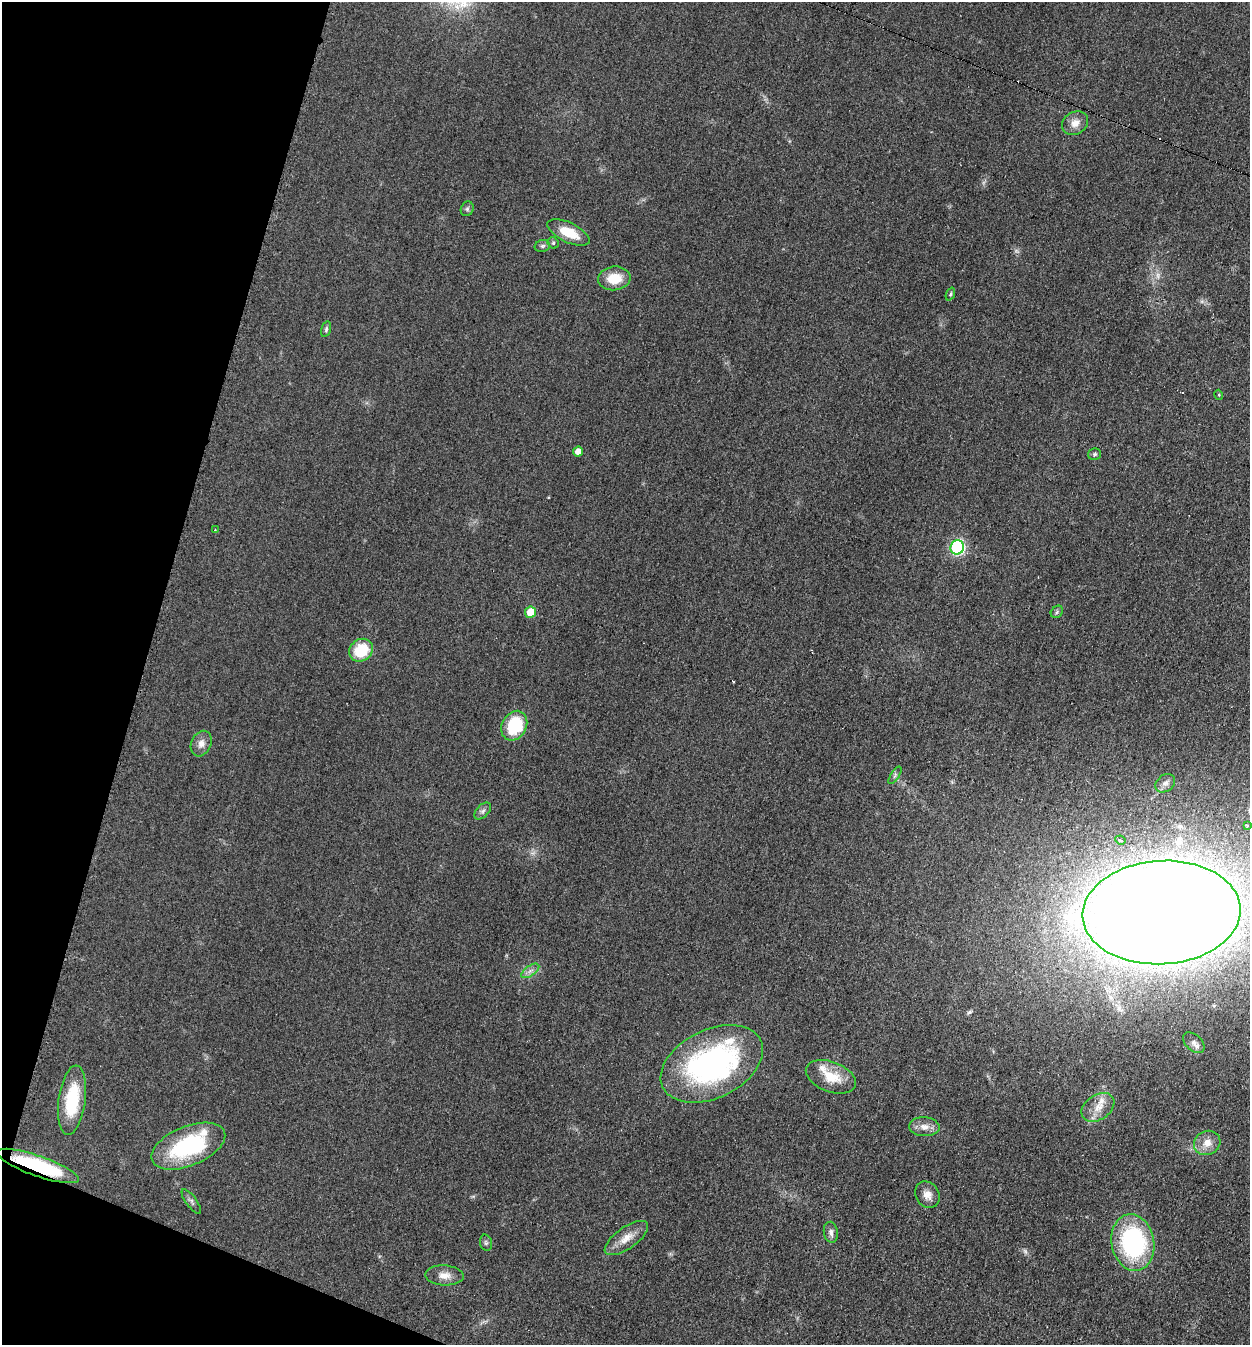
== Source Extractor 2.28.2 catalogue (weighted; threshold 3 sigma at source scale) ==
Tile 9 of 4 x 4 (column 1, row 3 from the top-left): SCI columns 281-1528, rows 1343-2685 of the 5413 x 5374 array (HDU 1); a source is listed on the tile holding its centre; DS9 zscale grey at full resolution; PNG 1252 x 1347 px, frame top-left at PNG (2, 2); each listed source drawn as its Kron ellipse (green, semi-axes under 4 px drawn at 4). Shown black and unused: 14% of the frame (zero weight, under 2 of 3 exposures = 2% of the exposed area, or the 3 px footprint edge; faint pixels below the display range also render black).
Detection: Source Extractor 2.28.2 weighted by HDU 2 'WHT'; one run over the whole footprint, this tile lists its part. Background 0.0753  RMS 0.01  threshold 0.047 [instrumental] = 3 sigma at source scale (4.5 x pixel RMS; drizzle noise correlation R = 1.50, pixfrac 1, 0.05/0.05 arcsec/px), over >= 5 px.
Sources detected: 47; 2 too faint to see at this stretch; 2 cosmic-ray / hot-pixel residue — neither listed nor drawn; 2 inside a brighter listed object's ellipse — not listed separately; the other 41 listed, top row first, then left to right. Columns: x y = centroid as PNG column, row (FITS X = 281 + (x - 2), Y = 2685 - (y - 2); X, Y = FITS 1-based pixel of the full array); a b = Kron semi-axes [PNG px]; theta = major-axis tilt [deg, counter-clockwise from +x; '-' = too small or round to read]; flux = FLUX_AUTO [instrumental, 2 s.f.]
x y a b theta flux
1075 123 14 11 32 9.7
467 209 7 6 - 2.4
568 232 23 10 -25 24
553 243 6 5 - 1.6
542 246 8 6 16 2.5
614 278 16 12 6 22
950 294 7 4 68 1.3
326 329 8 4 76 1.8
1219 395 5 3 - 0.89
578 452 5 5 - 9.8
1094 454 6 5 - 1.9
215 530 3 2 - 0.67
957 547 7 6 - 160
530 612 6 5 - 19
1057 612 7 5 48 1.8
361 650 12 10 38 38
514 726 15 12 62 52
201 744 13 10 64 7.4
895 775 10 4 57 2.3
1165 783 11 8 38 4.7
483 811 10 6 46 3.2
1247 825 3 3 - 6.5
1120 840 5 3 - 2
1162 912 79 52 3 4600
530 971 10 5 35 3.9
1194 1043 12 8 -42 4.7
712 1064 54 34 26 260
831 1077 26 15 -20 26
72 1100 35 13 82 50
1098 1107 18 12 35 15
924 1127 15 9 -4 8.5
1207 1143 13 12 - 12
188 1146 39 19 22 100
38 1166 43 10 -19 85
927 1195 14 11 -54 8.4
191 1201 14 5 -54 3.3
831 1232 10 7 -80 4.4
626 1238 25 10 35 14
1133 1242 28 21 -79 150
486 1243 8 6 -76 2.2
444 1275 19 10 -2 10
Overlapping masked pixels (flux is a lower limit): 1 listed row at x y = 38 1166